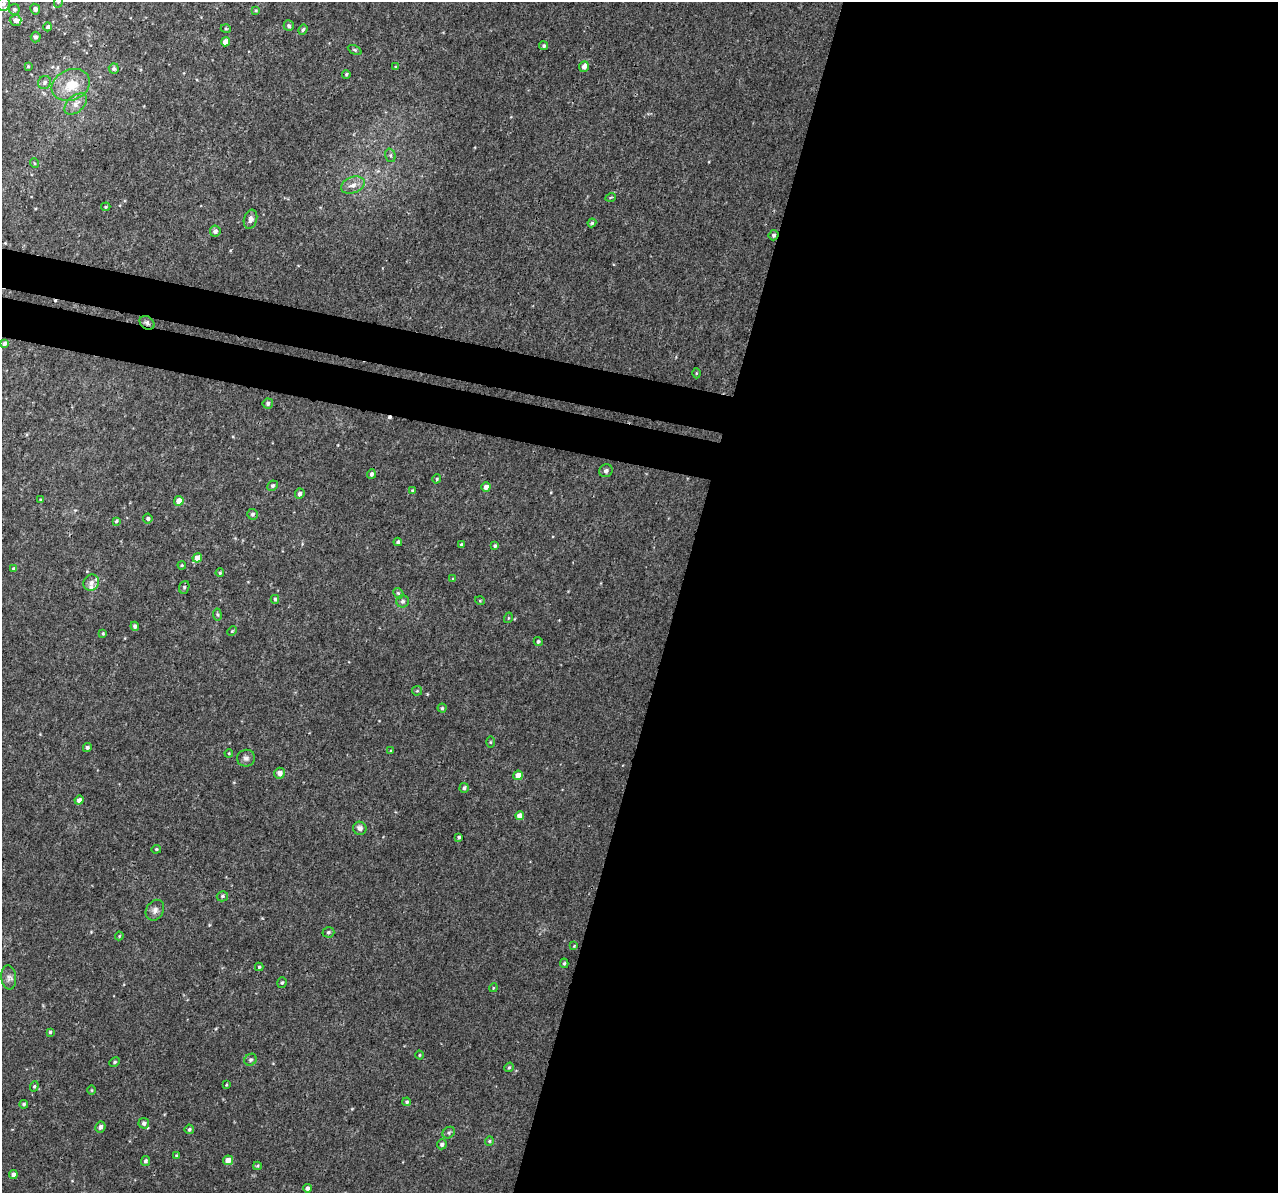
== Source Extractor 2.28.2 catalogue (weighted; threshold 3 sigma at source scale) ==
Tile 12 of 4 x 4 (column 4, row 3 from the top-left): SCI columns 3870-5145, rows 1567-2757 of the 5158 x 5405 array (HDU 1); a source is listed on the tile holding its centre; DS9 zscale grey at full resolution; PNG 1280 x 1195 px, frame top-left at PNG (2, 2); each listed source drawn as its Kron ellipse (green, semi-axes under 4 px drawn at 4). Shown black and unused: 51% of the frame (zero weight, under 3 of 4 exposures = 4% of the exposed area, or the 3 px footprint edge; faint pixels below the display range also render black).
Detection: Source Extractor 2.28.2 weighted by HDU 2 'WHT'; one run over the whole footprint, this tile lists its part. Background 0.00189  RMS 0.0026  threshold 0.0118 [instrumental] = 3 sigma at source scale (4.5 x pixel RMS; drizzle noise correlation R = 1.50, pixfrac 1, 0.0396/0.0396 arcsec/px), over >= 5 px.
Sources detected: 120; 2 cosmic-ray / hot-pixel residue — neither listed nor drawn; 4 inside a brighter listed object's ellipse — not listed separately; the other 114 listed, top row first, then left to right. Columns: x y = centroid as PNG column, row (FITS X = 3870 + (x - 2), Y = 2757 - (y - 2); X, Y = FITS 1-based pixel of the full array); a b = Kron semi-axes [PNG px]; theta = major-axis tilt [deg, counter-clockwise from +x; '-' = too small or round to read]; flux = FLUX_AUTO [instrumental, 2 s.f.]
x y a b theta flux
58 2 6 3 70 0.26
3 4 7 6 - 0.96
14 9 5 5 - 0.52
35 9 5 4 - 0.73
256 10 4 3 - 0.27
16 20 6 5 - 1.2
289 26 5 5 - 0.62
48 27 4 4 - 0.59
226 29 5 3 - 0.25
303 29 5 4 - 0.42
36 37 5 5 - 0.65
225 42 4 4 - 2.7
544 46 4 4 - 0.44
355 50 7 4 -27 0.36
28 66 3 3 - 0.26
584 66 5 4 - 1.5
396 67 4 3 - 0.34
114 69 5 5 - 0.6
346 74 4 3 - 0.34
44 82 7 6 - 0.78
71 85 20 15 23 6
76 104 13 8 41 1.9
390 155 7 5 -73 0.51
34 163 5 3 - 0.22
353 185 12 8 21 1.8
611 197 5 3 - 0.22
106 207 5 4 - 0.3
250 219 10 6 74 1.2
592 223 4 4 - 0.43
215 231 5 5 - 0.96
774 235 5 5 - 0.6
147 323 8 6 -38 0.69
4 343 4 3 - 0.73
696 373 5 3 - 0.26
268 403 5 5 - 0.76
606 471 7 6 - 0.76
371 474 5 4 - 0.66
437 479 4 4 - 0.31
273 486 5 4 - 0.59
486 487 4 4 - 1.5
412 490 4 3 - 0.27
300 494 5 4 - 0.87
41 500 4 3 - 0.35
179 501 5 5 - 2.5
253 514 5 5 - 0.55
148 519 5 4 - 0.57
116 521 4 3 - 0.34
398 542 4 3 - 0.56
462 545 4 4 - 0.43
495 546 4 4 - 0.42
197 558 5 4 - 3.4
182 565 4 4 - 0.29
14 569 4 4 - 0.41
220 573 4 3 - 0.3
453 579 4 3 - 0.29
91 583 8 7 - 1.3
184 587 6 5 - 0.43
398 593 6 4 -44 0.41
275 599 4 4 - 0.37
403 601 6 6 - 0.74
480 601 5 3 - 0.22
217 614 6 4 -82 0.39
508 618 5 3 - 0.26
135 626 4 4 - 0.66
232 631 5 3 - 0.28
103 634 4 3 - 0.26
538 642 4 4 - 0.53
417 691 5 4 - 0.31
442 708 4 4 - 0.39
490 742 6 4 90 0.27
87 747 4 4 - 0.53
391 751 3 3 - 0.27
229 753 4 4 - 0.23
246 758 9 8 - 0.93
280 773 5 5 - 1.4
518 775 5 4 - 2.8
464 788 5 4 - 0.65
79 800 5 4 - 1.2
520 816 4 4 - 2.3
360 828 7 6 - 1.2
459 837 3 3 - 0.42
156 849 5 4 - 0.31
222 896 6 5 - 0.5
155 910 11 8 58 1.2
328 932 6 5 - 0.51
119 936 4 3 - 0.23
574 946 4 3 - 0.23
564 963 4 4 - 0.4
259 967 4 4 - 0.31
9 977 12 7 -84 1.2
282 983 5 4 - 0.42
493 988 4 3 - 0.24
50 1032 4 4 - 0.39
419 1055 4 3 - 0.24
250 1060 6 5 - 0.57
115 1062 5 4 - 0.36
509 1067 5 4 - 0.32
226 1085 4 3 - 0.24
34 1086 5 4 - 0.37
92 1090 5 3 - 0.23
407 1102 4 4 - 0.42
24 1104 4 4 - 0.43
144 1123 5 5 - 0.74
100 1127 5 5 - 0.94
189 1129 5 4 - 0.51
449 1133 6 5 - 0.46
489 1141 5 4 - 0.35
442 1144 5 5 - 0.72
176 1155 4 3 - 0.25
228 1160 5 4 - 2.3
145 1161 5 4 - 0.55
257 1166 4 4 - 0.29
13 1174 4 4 - 1
307 1188 4 4 - 0.91
Overlapping masked pixels (flux is a lower limit): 2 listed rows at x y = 774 235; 147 323
Isophote crosses this tile's border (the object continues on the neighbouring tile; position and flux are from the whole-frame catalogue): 2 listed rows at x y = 58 2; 3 4